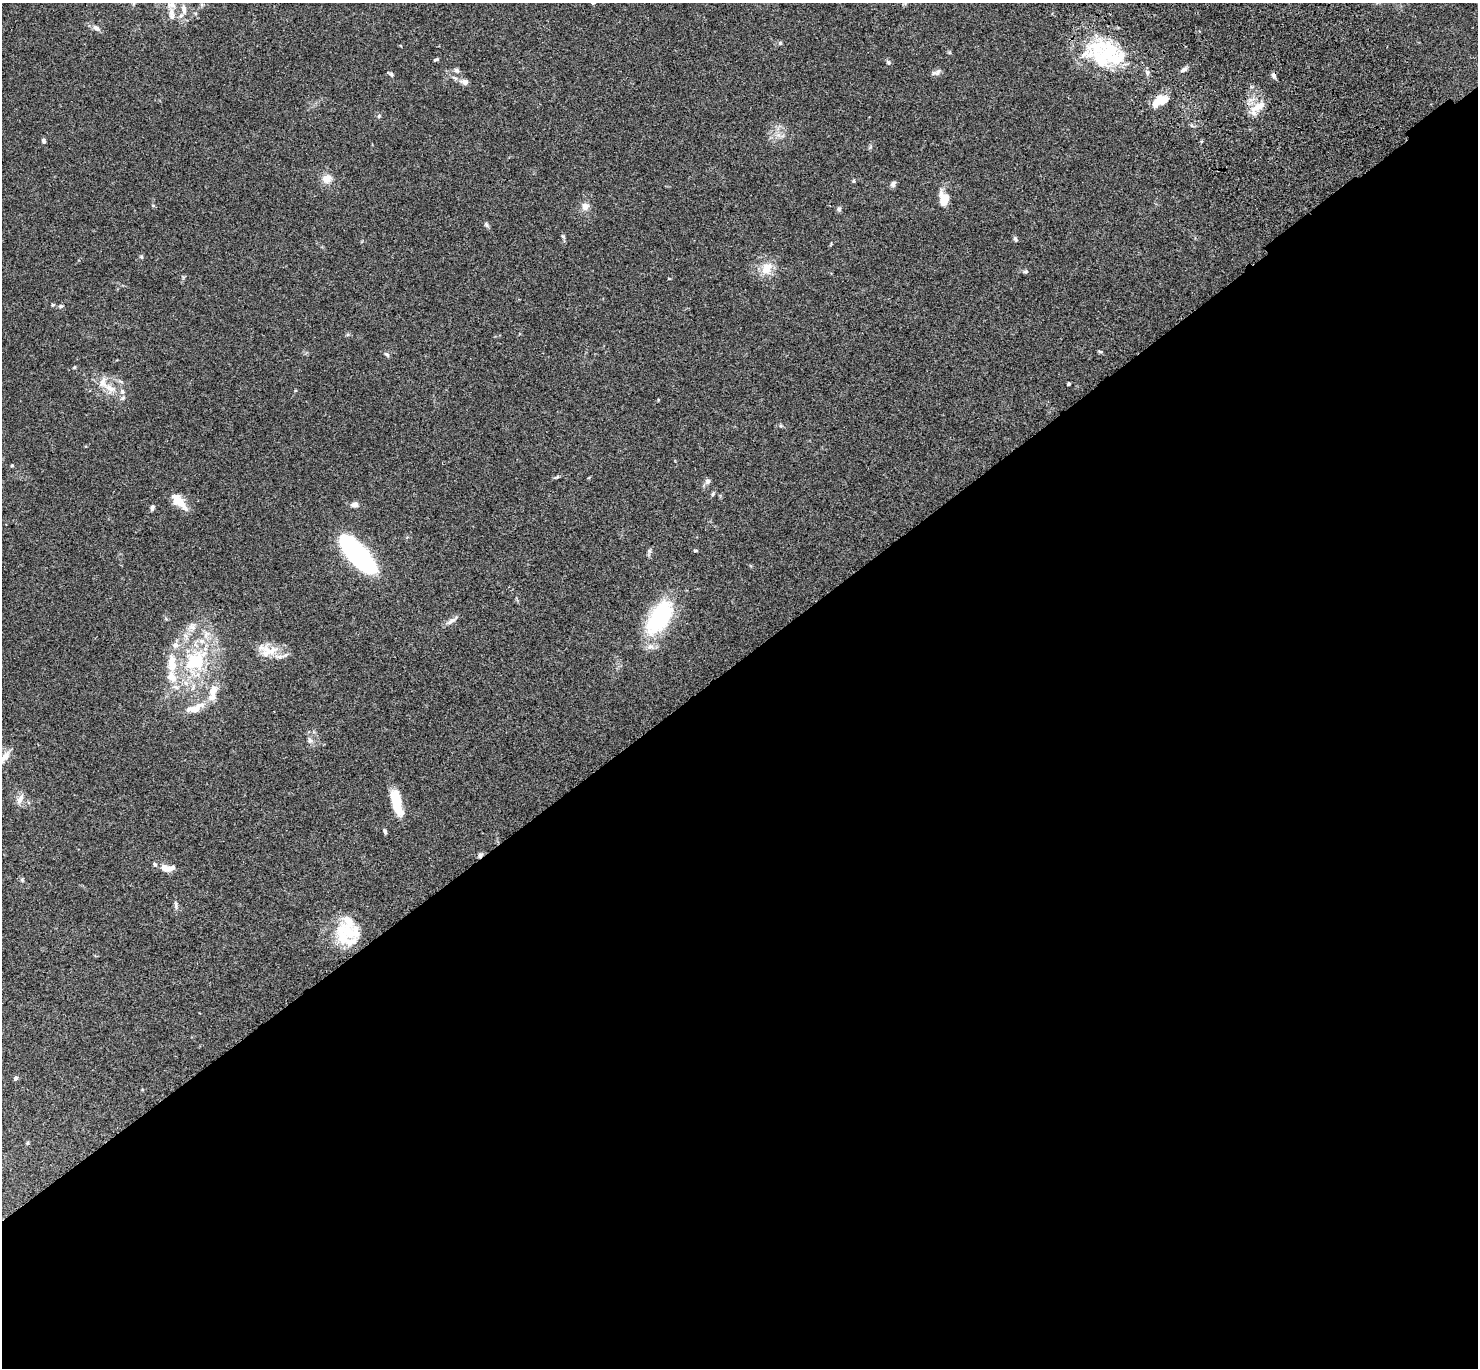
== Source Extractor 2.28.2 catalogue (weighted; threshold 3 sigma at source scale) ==
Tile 15 of 4 x 4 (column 3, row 4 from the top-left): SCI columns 3057-4532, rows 384-1749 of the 6108 x 6088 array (HDU 1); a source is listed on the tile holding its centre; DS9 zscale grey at full resolution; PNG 1480 x 1370 px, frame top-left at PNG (2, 3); no overlay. Shown black and unused: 52% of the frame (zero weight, under 3 of 4 exposures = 6% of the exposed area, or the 3 px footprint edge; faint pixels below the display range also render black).
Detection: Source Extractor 2.28.2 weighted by HDU 2 'WHT'; one run over the whole footprint, this tile lists its part. Background 0.0604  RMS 0.0053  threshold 0.0237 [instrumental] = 3 sigma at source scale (4.5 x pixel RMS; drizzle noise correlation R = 1.50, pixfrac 1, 0.05/0.05 arcsec/px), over >= 5 px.
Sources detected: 84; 1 inside a brighter object's white glare — not listed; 13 inside a brighter listed object's ellipse — not listed separately; the other 70 listed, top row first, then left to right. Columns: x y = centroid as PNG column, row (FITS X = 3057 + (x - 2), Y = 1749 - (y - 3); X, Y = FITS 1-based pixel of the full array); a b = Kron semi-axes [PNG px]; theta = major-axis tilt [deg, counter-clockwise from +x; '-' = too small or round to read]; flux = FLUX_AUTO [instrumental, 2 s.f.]
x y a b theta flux
184 9 18 7 -80 4.1
172 14 20 8 -84 4.8
96 28 11 6 -34 2.1
780 43 5 5 - 0.67
436 59 6 3 18 0.77
1099 59 56 21 -38 28
888 62 7 6 - 1
457 70 8 6 -37 1.3
1184 70 9 5 28 1.6
1147 72 8 6 -76 1.4
936 73 13 6 11 1.7
391 74 7 5 -46 0.91
1274 75 8 6 -88 1.6
465 82 8 7 - 2.3
1160 101 20 10 26 9.8
1258 107 24 9 40 7.5
379 116 6 5 - 0.92
44 141 6 5 - 1.1
327 179 12 10 10 4.9
853 181 5 4 - 0.62
893 184 7 6 - 1.6
944 198 16 10 -81 7.4
153 206 5 4 - 0.52
585 206 10 10 - 3.2
839 209 6 6 - 1.1
486 225 8 5 -52 1.1
563 236 6 4 -19 0.57
1015 239 7 5 -58 0.97
141 257 6 5 - 0.75
766 268 19 13 56 8.2
1025 271 10 4 4 1
669 278 4 3 - 0.44
53 305 6 4 20 0.57
61 306 6 5 - 1
1100 351 7 3 -9 0.64
387 354 8 5 -44 1
74 367 6 3 45 0.49
1069 384 3 3 - 0.79
109 388 19 9 -26 6.6
12 466 4 4 - 0.5
557 477 6 4 18 0.74
708 481 8 7 - 1.7
713 494 6 4 69 0.77
179 501 24 10 -48 7.4
354 505 9 7 5 2.4
152 507 7 4 78 1.2
695 550 5 3 - 0.58
359 555 36 13 -48 130
660 618 46 23 58 43
452 620 18 5 36 2.4
192 627 12 11 - 3.6
206 635 13 8 63 4
269 651 26 15 6 9.8
195 661 19 14 43 28
172 663 28 13 89 12
213 692 26 11 79 8.6
193 709 23 10 15 7.1
310 740 8 7 - 1.8
4 758 22 9 50 5.1
20 799 15 8 59 3.2
397 802 30 10 -76 15
385 831 7 4 -74 1
480 855 7 5 49 1.4
155 864 6 6 - 1.1
165 868 9 6 -24 4.8
22 880 6 4 -89 0.64
176 905 13 5 -78 1.5
343 936 36 16 -51 16
16 1078 6 5 - 1.2
27 1143 5 4 - 0.64
Overlapping masked pixels (flux is a lower limit): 3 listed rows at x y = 1274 75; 1160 101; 480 855
Isophote crosses this tile's border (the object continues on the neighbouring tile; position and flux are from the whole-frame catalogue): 1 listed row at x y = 4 758